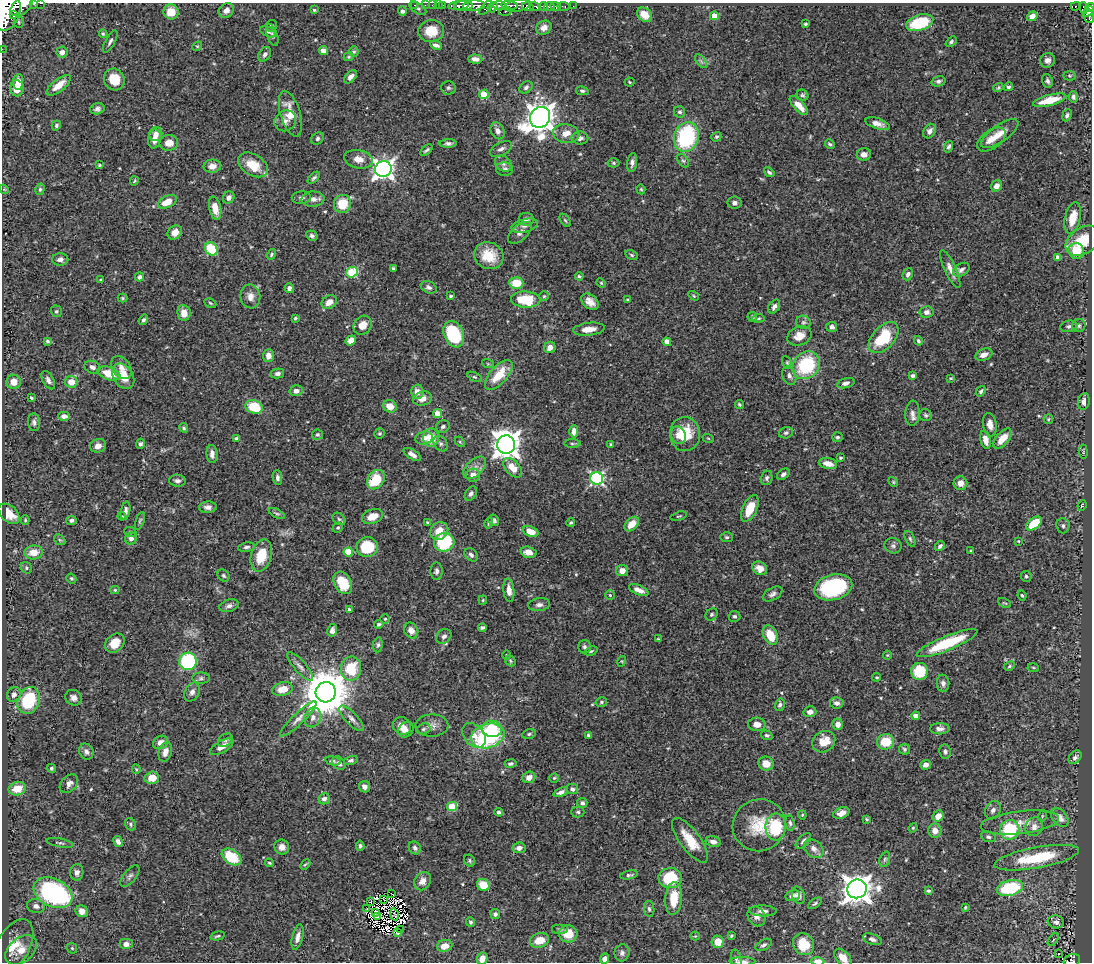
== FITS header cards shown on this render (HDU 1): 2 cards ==
NAXIS1  =                 1090
NAXIS2  =                  960

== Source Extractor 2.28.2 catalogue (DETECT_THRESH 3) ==
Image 1090 x 960 px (HDU 1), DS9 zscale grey, 1 PNG px = 1 image px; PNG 1094 x 964 px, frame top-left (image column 1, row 960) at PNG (2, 3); each listed source drawn as its Kron ellipse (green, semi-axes under 4 px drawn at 4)
Background 0.7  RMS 0.018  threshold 0.0548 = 3 sigma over >= 5 px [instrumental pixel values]
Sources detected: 537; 6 with non-positive FLUX_AUTO (blend fragments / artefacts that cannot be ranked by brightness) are neither listed nor drawn; of the other 531, the 500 brightest by FLUX_AUTO listed and drawn (31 fainter detections omitted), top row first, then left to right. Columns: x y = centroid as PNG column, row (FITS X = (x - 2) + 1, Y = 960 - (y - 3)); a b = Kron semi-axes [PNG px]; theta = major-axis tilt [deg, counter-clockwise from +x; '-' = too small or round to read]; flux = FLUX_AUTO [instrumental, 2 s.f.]
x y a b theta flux
41 3 3 2 - 48
33 4 3 2 - 120
414 5 2 2 - 10
425 5 2 2 - 9.3
432 5 2 2 - 7.8
438 5 2 2 - 8.4
442 5 3 2 - 20
459 5 10 4 6 350
499 5 6 4 -5 380
509 5 8 3 -5 280
518 5 13 6 12 380
22 6 13 8 39 1700
463 6 9 5 3 630
474 6 11 5 4 820
535 6 6 3 -17 150
543 6 4 3 - 160
549 6 5 3 - 200
556 6 5 3 - 210
563 6 6 3 -10 55
573 6 2 2 - 6.7
1076 6 5 4 - 170
493 7 5 4 - 230
528 7 6 4 -16 680
1090 7 5 3 - 190
418 8 9 5 -32 2.5
486 8 9 4 48 150
1083 8 6 4 -75 62
226 10 8 6 39 6.2
314 10 3 3 - 1.5
7 11 20 13 75 5600
402 11 4 4 - 2.9
505 11 6 3 13 140
1088 11 6 3 38 210
171 12 7 7 - 18
13 15 3 2 - 250
644 15 8 6 -40 13
714 16 4 4 - 21
1032 16 5 4 - 8.6
1089 16 7 5 -84 260
19 22 5 5 - 1.8
920 23 14 7 17 68
805 24 3 3 - 1.7
271 26 6 5 - 2.7
544 28 8 6 31 6.9
431 31 13 11 7 20
268 32 8 5 -25 2.5
103 34 4 3 - 1.5
272 35 11 5 -71 3.4
110 42 12 5 61 3.6
951 42 6 4 42 2.6
436 45 6 3 -21 3.9
197 46 5 4 - 1.4
2 49 2 2 - 7.9
323 51 4 4 - 12
62 52 5 5 - 7.1
354 52 5 4 - 1.9
265 54 8 5 55 4.6
349 57 5 4 - 1.4
475 59 7 4 -4 5.9
1047 60 8 7 - 5.4
701 61 8 4 -53 2.3
1069 76 6 4 -2 1.7
351 77 8 5 47 5.7
114 79 11 10 - 26
938 81 7 5 16 3.6
1047 81 7 5 -67 3.3
18 82 8 5 83 10
630 82 5 4 - 1.4
59 85 15 6 39 15
526 87 7 5 37 3.4
998 87 5 4 - 1.6
1008 87 5 4 - 2.5
17 88 8 7 - 17
448 88 7 7 - 2.8
582 91 6 4 -10 2.4
484 94 4 4 - 48
803 95 6 5 - 2.3
1073 97 6 4 -79 2.9
1050 100 17 5 14 31
799 106 12 5 -47 14
97 109 7 5 16 3.9
680 112 6 5 - 2.9
290 114 23 10 -73 21
1067 115 6 4 66 3
540 117 11 9 55 1700
285 121 11 10 - 6.8
877 124 13 5 -18 8
56 125 5 4 - 2.1
498 131 9 6 -64 6.1
930 131 8 5 59 5.6
156 134 7 6 - 7.1
566 134 13 9 -11 14
1000 134 22 8 35 14
686 137 15 12 73 130
716 137 5 4 - 2.4
580 138 8 6 -1 5.1
154 139 9 6 81 8.8
317 139 7 5 47 3.1
991 140 16 9 35 12
169 143 9 8 - 12
448 143 8 4 2 4.1
830 144 5 4 - 2.1
949 147 6 4 68 2.6
501 149 12 6 28 5.3
426 150 7 3 40 2.6
864 154 7 6 - 7.9
358 159 14 9 -11 12
683 161 7 5 -52 2.5
632 162 9 5 82 5.2
614 163 6 4 -1 1.8
503 164 9 7 -40 4.6
99 165 4 3 - 1.3
253 165 16 10 -32 28
212 166 8 6 5 8.9
383 169 8 8 - 730
505 169 8 6 -2 5.2
769 172 6 4 -38 2.3
314 178 7 3 44 2.4
134 181 5 3 - 1.3
997 186 6 5 - 7.7
4 189 5 4 - 1.3
40 189 6 4 74 2.4
641 189 5 4 - 1.5
229 197 6 5 - 5.6
301 198 9 6 2 3.9
313 199 11 7 2 7.3
167 202 10 6 27 18
735 203 7 6 - 4.4
342 204 9 8 - 31
215 208 12 6 -77 13
1073 218 16 7 77 21
526 219 7 6 - 4.4
565 220 7 4 -54 1.8
525 226 13 6 14 6.1
175 232 8 6 43 10
520 233 14 7 42 6.4
312 236 6 5 - 2.9
1083 241 19 13 34 33
211 249 7 6 - 56
1076 251 8 7 - 28
271 254 6 4 54 1.7
632 255 6 4 -28 2
489 256 15 13 -25 27
1058 257 4 4 - 6.9
60 259 8 6 -1 5.3
393 269 3 3 - 2.3
950 269 21 5 -65 9.4
961 270 9 6 31 4.5
352 272 6 5 - 73
908 274 6 5 - 4.5
579 276 4 3 - 1.9
140 277 5 4 - 3.5
101 280 4 3 - 1.4
516 283 7 6 - 31
601 283 5 4 - 1.4
429 287 8 6 -24 3.8
289 288 5 4 - 4.2
250 296 12 10 -81 8.8
451 296 3 3 - 1.8
544 296 5 4 - 1.6
694 296 6 3 -33 1.4
123 298 5 4 - 1.4
526 300 15 8 -4 52
628 300 3 3 - 1.7
329 302 8 6 36 10
590 302 10 6 -41 9.4
210 303 6 4 -28 1.7
774 307 8 5 57 4.6
56 311 6 5 - 2.2
926 312 7 6 - 5.1
184 313 8 6 -82 11
752 317 5 4 - 1.7
295 318 4 3 - 1.8
759 318 6 4 8 1.8
143 320 5 4 - 2.9
803 322 7 6 - 3
363 325 10 8 54 14
1079 325 6 6 - 2.9
1069 326 8 5 9 3.3
832 327 5 5 - 4.3
589 329 16 6 6 12
454 334 14 9 -67 81
799 336 12 9 22 14
884 338 18 11 47 62
351 340 5 4 - 11
47 341 4 4 - 2.6
918 341 5 4 - 2.3
667 342 4 4 - 18
550 347 6 5 - 8.2
984 355 9 5 21 7.8
268 356 6 5 - 8
787 363 7 4 -64 1.8
488 364 6 4 -18 1.4
806 365 15 12 46 84
92 367 8 6 -18 4.9
121 368 12 9 -53 8.9
109 373 12 6 -19 24
277 373 7 4 12 3.8
499 375 18 8 48 31
123 376 14 10 -57 24
789 376 10 6 -70 5.2
913 376 4 3 - 3.2
475 377 8 4 -25 2.1
951 378 4 3 - 1.2
48 380 10 5 -62 4.8
14 382 7 7 - 14
71 382 6 6 - 16
846 383 9 5 16 3.9
296 391 6 5 - 6.4
981 391 6 4 52 2.4
417 392 7 6 - 9.4
31 397 3 3 - 1.7
423 399 9 7 16 8
1084 401 8 6 80 5.9
739 404 5 4 - 2
390 406 7 6 - 14
254 407 9 6 -17 45
912 413 12 7 85 6
437 414 4 4 - 22
926 415 6 6 - 2.3
64 416 6 4 0 6.2
1048 419 5 4 - 1.6
34 422 9 6 -85 4.1
990 425 12 7 -80 8.8
443 427 7 6 - 2.8
184 428 5 4 - 2.1
574 431 6 4 -90 10
380 433 5 5 - 2.1
786 433 7 5 16 3
685 434 17 15 -87 38
317 435 5 5 - 2.3
678 435 9 7 -70 10
837 437 5 5 - 2.4
424 438 9 6 15 6.1
431 438 9 8 - 24
708 438 6 3 -19 1.3
237 439 4 3 - 5.3
1002 439 12 6 50 19
986 440 9 5 -76 11
460 442 6 4 -45 1.4
140 444 5 4 - 3
441 444 8 6 -51 3.7
572 444 8 4 0 2.2
611 444 3 3 - 1.7
506 445 9 9 - 1500
98 446 8 6 17 8.3
1083 452 7 3 -86 1.4
212 454 9 5 -86 6.2
412 454 10 4 -30 6.2
840 458 3 3 - 1.5
828 464 9 5 -12 12
475 468 14 8 43 8.4
513 468 11 7 -47 18
783 474 7 4 35 3.3
473 475 7 6 - 10
277 477 7 4 -85 3.7
597 478 6 6 - 240
767 478 7 6 - 3.3
376 480 10 8 53 38
177 481 8 6 -6 4.5
893 482 5 4 - 1.6
960 483 7 7 - 9.5
471 494 8 5 59 3.2
1082 505 5 3 - 1.4
208 507 9 5 3 5.4
750 508 14 7 65 27
126 511 9 4 77 4.3
9 514 12 8 -41 19
277 514 9 4 -28 2.1
122 516 4 3 - 1.8
372 516 11 7 20 17
679 516 8 3 15 1.5
339 519 7 5 -41 2.4
25 520 5 3 - 1.5
71 520 5 4 - 3.4
494 520 6 5 - 5.3
140 521 9 4 72 2.2
427 522 3 3 - 1.4
571 522 4 4 - 2
489 523 5 4 - 1.7
1034 523 9 5 37 40
632 524 8 5 45 16
1063 526 7 6 - 3.2
338 528 5 4 - 1.6
439 531 9 8 - 17
130 532 6 5 - 2
531 532 8 5 -21 18
727 537 6 5 - 2.4
131 538 6 5 - 4.6
910 539 8 4 -65 2.7
60 540 6 4 -43 1.9
1018 541 3 3 - 1.2
444 542 10 9 - 77
893 546 8 7 - 3.7
940 546 5 4 - 3.5
246 547 8 5 8 3.3
367 547 11 10 - 45
971 551 3 3 - 1.6
34 552 9 7 9 16
348 552 4 4 - 31
529 552 8 5 -14 9
471 555 7 6 - 3.7
261 556 16 10 74 33
26 568 6 5 - 2.2
760 568 8 6 -33 9.2
436 571 9 6 87 4
622 571 6 5 - 9.6
224 576 7 5 -46 2.3
1026 576 5 5 - 2.2
71 578 5 4 - 2.2
343 583 12 8 -61 31
833 587 19 12 15 120
115 590 4 4 - 1.7
509 590 12 5 -83 8.9
639 590 10 5 -22 8.2
773 594 11 6 29 4.3
610 595 5 5 - 2
1022 595 5 3 - 1.5
483 600 4 4 - 1.3
1005 603 7 3 -25 1.4
539 605 11 6 7 5
229 606 10 6 17 4.8
349 609 3 3 - 3
712 614 7 5 46 2.5
734 616 6 5 - 2.5
385 619 5 5 - 1.8
379 624 5 4 - 2.2
482 627 4 3 - 2.8
332 630 6 4 78 4.8
411 631 8 7 - 8.5
770 635 10 7 -64 26
444 636 8 6 44 4.1
658 639 4 3 - 1.2
115 643 10 8 45 18
947 643 32 7 22 67
378 645 7 5 82 2.5
585 647 7 6 - 2.9
591 651 7 4 17 1.9
507 655 4 4 - 1.3
887 655 4 4 - 1.2
188 661 9 9 - 120
510 661 6 5 - 1.9
622 661 5 3 - 1.2
300 666 18 5 -49 6.3
1009 666 6 4 29 1.9
1033 667 5 3 - 1.2
351 668 12 10 87 47
920 671 8 8 - 45
877 677 4 3 - 1.4
201 678 9 5 0 2.9
943 683 8 6 -88 4.4
282 689 10 6 15 15
192 692 10 7 62 5.5
326 692 10 10 - 5900
14 694 8 6 52 5.7
74 698 8 7 - 6.7
29 700 14 10 66 72
601 702 6 4 16 1.9
837 703 7 5 -10 4.3
780 705 6 5 - 3
810 712 6 5 - 5.8
916 716 4 4 - 13
313 717 10 8 68 6.5
351 718 16 6 -47 6.4
298 719 24 5 44 8.2
757 724 9 6 -4 9.1
838 724 6 5 - 7.7
432 725 16 11 0 9.2
402 726 9 8 - 9.3
423 729 7 5 18 2.8
492 729 10 8 -11 38
940 729 10 5 2 5.3
406 730 8 7 - 6.9
529 734 7 4 15 2.5
474 735 14 10 -51 12
588 735 3 3 - 1.9
767 735 6 4 -17 2.5
488 736 17 12 18 140
225 740 8 5 37 2.9
161 742 8 6 30 8
824 742 12 10 34 20
886 742 8 8 - 33
222 747 13 5 31 11
905 749 5 5 - 2.2
945 751 7 6 - 3.4
86 752 8 7 - 4.8
165 752 10 6 72 8.7
1075 757 8 5 49 3.7
351 760 7 4 15 2.9
333 761 8 3 -13 2.3
339 763 7 6 - 4.6
511 764 6 4 9 2.7
766 764 7 7 - 14
926 765 5 5 - 6.6
51 768 4 4 - 2.3
136 769 5 4 - 1.8
529 777 6 5 - 8.7
152 778 7 6 - 16
554 778 5 4 - 1.7
69 784 11 7 45 6.3
364 787 6 5 - 5.3
17 789 9 6 14 21
572 789 6 5 - 4.2
561 792 8 4 23 5.1
324 799 6 5 - 4.7
582 803 5 5 - 3.3
452 806 5 4 - 46
993 810 10 7 61 4.9
499 812 4 4 - 3.3
578 812 6 5 - 2.2
841 813 8 5 21 9.6
802 815 4 4 - 1.4
938 816 6 5 - 11
1042 816 5 3 - 1.2
1060 818 11 7 -49 8.7
867 819 3 3 - 1.5
1020 822 39 11 7 23
790 823 8 4 -81 2.8
131 824 6 5 - 2.4
759 825 27 25 30 42
776 827 13 10 88 63
1034 827 9 8 - 8.5
913 828 5 4 - 1.4
1010 830 10 9 - 74
935 831 7 6 - 9.2
988 837 7 5 -15 2.9
690 840 27 10 -53 29
803 841 10 5 48 4.6
118 842 6 4 -59 4.6
713 842 7 5 -12 6.7
60 843 14 4 -11 2.9
360 846 5 4 - 2.4
282 847 7 7 - 7
415 848 7 5 -53 3.6
519 848 7 5 8 5.8
814 849 11 8 -41 8
232 857 11 7 -33 49
1037 858 43 10 10 63
885 859 8 5 71 2.5
470 861 6 5 - 2.2
269 863 4 3 - 1.4
305 865 6 3 46 1.7
77 872 8 6 87 5.5
629 875 9 4 12 3
130 876 13 6 50 4.1
670 878 11 10 - 68
423 881 9 8 - 8.7
483 885 6 6 - 27
1010 888 13 7 14 80
857 889 10 9 - 1800
928 891 4 3 - 2.3
53 893 20 14 -26 290
391 893 3 2 - 1.3
798 895 9 6 -68 6.3
793 896 7 5 16 4.4
674 898 16 8 85 30
384 899 3 2 - 1.9
370 901 3 2 - 1.4
815 903 8 4 34 2.4
36 906 9 7 -10 6.7
965 907 4 3 - 1.5
367 909 3 2 - 1.8
649 909 8 5 -81 2.9
82 911 6 5 - 9.1
763 911 14 5 -1 5.5
375 912 3 2 - 1.3
394 914 6 2 -79 2.1
495 914 5 5 - 3.6
756 916 10 8 -61 6.7
377 917 3 2 - 1.7
470 922 5 4 - 2.5
1056 922 8 6 -11 6.1
400 929 2 2 - 34
560 929 8 5 0 2.5
398 933 3 2 - 1.5
568 934 9 8 - 23
218 936 7 3 14 2
695 936 4 4 - 1.3
731 936 4 3 - 1.7
298 937 13 5 76 7.2
872 939 10 5 -19 3.5
540 940 10 7 18 19
1053 940 7 3 54 2.2
718 942 6 6 - 16
126 944 7 5 0 7
803 944 11 10 - 30
764 945 9 5 29 3.1
13 946 29 16 61 35
445 946 8 6 16 12
72 948 6 5 - 1.7
21 950 18 12 40 20
622 953 8 7 - 4.1
1059 954 3 3 - 2.5
843 958 10 6 -47 12
482 959 6 5 - 8.8
605 959 5 4 - 5.6
736 959 9 5 -79 3
1072 960 8 6 21 120
742 961 13 4 0 5.4
818 961 6 3 -2 12
At the frame edge (FLAGS 8, measured only in part): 12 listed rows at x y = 41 3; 33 4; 22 6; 1090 7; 7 11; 2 49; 843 958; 482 959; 605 959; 1072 960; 742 961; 818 961
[31 fainter detections neither listed nor drawn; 6 non-positive-flux detections neither listed nor drawn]